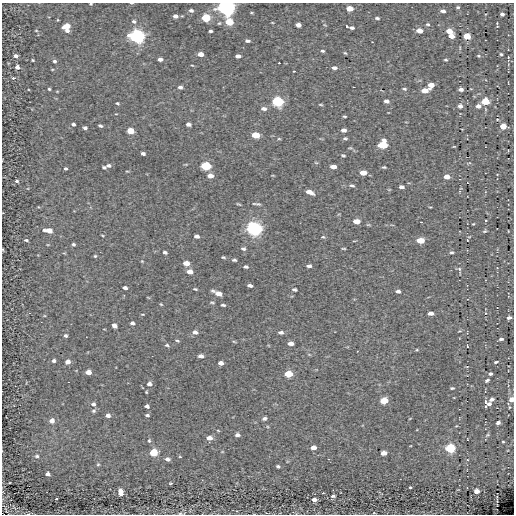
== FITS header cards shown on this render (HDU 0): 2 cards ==
NAXIS1  =                  512
NAXIS2  =                  512

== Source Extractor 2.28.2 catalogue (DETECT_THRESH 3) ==
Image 512 x 512 px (HDU 0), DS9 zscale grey, 1 PNG px = 1 image px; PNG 516 x 516 px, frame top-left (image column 1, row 512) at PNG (2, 3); no overlay
Background 0.0926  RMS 5.5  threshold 16.5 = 3 sigma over >= 5 px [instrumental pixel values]
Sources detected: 200; all 200 listed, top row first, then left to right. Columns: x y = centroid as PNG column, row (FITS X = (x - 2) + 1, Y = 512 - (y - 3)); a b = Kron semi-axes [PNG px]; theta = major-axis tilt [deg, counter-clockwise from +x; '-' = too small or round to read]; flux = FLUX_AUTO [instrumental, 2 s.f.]
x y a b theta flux
131 3 3 2 - 290
91 4 3 2 - 300
226 7 7 5 -3 210000
458 7 4 4 - 580
350 9 5 4 - 5200
191 10 5 4 - 910
443 11 5 3 - 1100
502 14 4 4 - 1300
175 16 4 4 - 1800
206 18 5 4 - 18000
377 18 4 3 - 640
134 21 5 4 - 650
229 22 6 5 - 11000
428 24 4 3 - 510
298 25 5 4 - 1600
67 26 7 4 20 4000
347 26 3 2 - 500
497 26 6 5 - 440
352 28 4 3 - 880
67 30 4 4 - 1200
36 31 3 2 - 250
210 31 4 3 - 680
419 31 5 4 - 4400
449 31 5 4 - 5800
137 36 7 5 -8 110000
451 36 5 4 - 3100
467 36 5 4 - 9000
247 41 5 3 - 890
323 51 4 3 - 500
345 53 4 3 - 370
200 54 5 4 - 3100
501 54 4 3 - 520
16 56 4 3 - 1100
238 56 5 3 - 1500
478 56 5 4 - 450
508 57 3 3 - 290
160 59 4 4 - 1400
32 60 3 2 - 350
446 60 3 2 - 460
54 61 3 3 - 700
279 63 3 2 - 890
192 65 5 3 - 290
17 67 4 4 - 1400
334 68 5 4 - 1200
294 71 3 3 - 430
13 78 3 3 - 4900
431 85 5 5 - 3700
180 87 5 4 - 1100
353 87 3 2 - 410
49 89 3 3 - 420
404 89 4 3 - 480
461 89 4 4 - 1500
424 91 6 4 1 4800
386 101 5 3 - 1200
485 101 5 4 - 12000
277 102 6 5 - 39000
117 103 3 2 - 410
321 105 5 2 - 360
460 106 5 4 - 1400
478 106 5 4 - 1700
264 109 7 5 -8 1200
344 116 4 2 - 400
497 119 3 2 - 310
73 124 4 3 - 870
188 124 5 4 - 1100
100 126 4 3 - 560
503 126 5 4 - 6000
85 128 4 3 - 820
343 130 5 4 - 1200
130 131 5 4 - 6700
255 135 6 4 -6 8400
345 138 5 3 - 540
279 139 5 3 - 360
382 145 6 5 - 17000
454 146 4 2 - 260
350 148 6 3 17 340
143 153 4 3 - 930
343 155 5 3 - 420
316 163 5 3 - 320
109 165 6 4 -1 930
206 166 6 5 - 26000
104 167 4 3 - 610
333 167 5 4 - 2200
384 167 4 3 - 440
65 168 3 3 - 550
363 173 6 4 -3 3800
210 176 6 5 - 2100
447 177 5 4 - 3000
17 181 4 3 - 510
352 185 7 4 -13 680
401 187 5 3 - 1100
310 192 8 4 -21 2900
238 204 6 2 -26 380
258 204 8 4 -16 650
356 221 6 4 -4 4000
421 222 3 2 - 290
473 224 3 2 - 270
254 229 7 6 - 100000
49 230 7 4 -7 4200
485 231 5 3 - 450
102 235 4 3 - 290
197 236 5 4 - 1100
323 237 6 4 -12 470
26 240 4 2 - 500
420 240 6 4 1 7200
467 240 3 2 - 210
73 244 3 3 - 600
243 248 6 5 - 680
344 248 4 2 - 350
165 252 4 3 - 820
451 252 5 4 - 580
95 256 3 3 - 420
223 257 4 3 - 420
234 260 4 3 - 570
142 261 5 3 - 320
186 263 5 4 - 3600
309 266 5 3 - 1000
246 267 4 3 - 620
459 269 6 5 - 610
190 272 6 5 - 2400
250 286 5 3 - 1100
125 288 4 3 - 1000
195 289 5 3 - 400
294 289 5 4 - 580
398 291 5 3 - 1200
218 293 9 4 -23 3400
212 303 6 2 -5 410
161 304 3 3 - 330
223 305 4 3 - 620
431 313 5 3 - 2100
142 314 5 2 - 290
509 318 4 3 - 1300
132 323 4 3 - 1100
114 326 5 4 - 1400
195 332 6 5 - 1300
281 332 6 4 -5 1100
65 336 4 3 - 780
501 339 4 3 - 750
177 340 5 3 - 440
234 342 5 3 - 310
291 343 5 4 - 1900
167 345 6 4 -4 610
467 346 3 2 - 290
417 350 5 4 - 420
309 354 6 3 -19 350
201 356 5 4 - 1400
54 361 4 4 - 780
68 362 5 4 - 2200
496 362 4 2 - 530
221 363 5 4 - 1800
467 367 4 3 - 300
88 372 5 4 - 3300
288 374 6 4 -3 10000
490 374 3 3 - 790
487 380 4 3 - 620
149 384 5 5 - 1400
452 388 4 3 - 490
146 392 3 2 - 310
492 399 5 4 - 1200
511 399 4 4 - 3400
384 401 5 4 - 10000
93 404 6 5 - 880
488 404 7 6 - 1800
147 406 4 4 - 960
509 407 4 2 - 300
94 411 6 5 - 650
108 415 5 4 - 1200
147 415 4 3 - 630
264 418 5 4 - 810
410 418 3 2 - 230
52 421 5 5 - 2000
498 423 4 3 - 1000
456 426 4 2 - 220
237 435 6 4 -6 1100
487 435 7 4 25 450
209 438 5 4 - 2700
149 441 5 4 - 540
503 442 3 2 - 290
313 447 5 4 - 2500
450 448 5 5 - 26000
154 452 5 5 - 13000
222 452 5 3 - 280
384 453 5 4 - 3300
37 456 5 4 - 610
180 457 5 3 - 280
168 459 5 4 - 1100
98 464 5 4 - 430
278 466 5 4 - 620
48 474 4 4 - 1100
170 483 3 2 - 320
410 487 3 2 - 340
477 491 4 4 - 3700
121 492 6 4 -82 3400
333 496 5 3 - 790
56 499 3 2 - 220
314 500 5 4 - 2200
236 511 4 4 - 410
180 513 5 3 - 440
374 513 4 2 - 210
28 514 6 4 3 430
At the frame edge (FLAGS 8, measured only in part): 6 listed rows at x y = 131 3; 91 4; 226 7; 511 399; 180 513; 28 514

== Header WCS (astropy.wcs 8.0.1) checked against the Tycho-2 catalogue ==
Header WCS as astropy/WCSLIB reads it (CRVAL/CRPIX/CD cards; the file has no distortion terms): RA---TAN/DEC--TAN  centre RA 08:47:33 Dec -43:46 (131.89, -43.77 deg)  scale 1.22 arcsec/px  FOV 10.4' x 10.4'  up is -36 deg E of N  parity normal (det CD < 0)
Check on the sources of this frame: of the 60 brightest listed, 3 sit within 2.0 arcsec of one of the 9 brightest Tycho-2 stars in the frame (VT <= 12.32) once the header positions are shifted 0.53 arcsec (0.50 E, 0.17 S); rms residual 0.76 arcsec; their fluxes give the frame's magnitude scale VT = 22.11 - 2.5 log10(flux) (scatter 0.28 mag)
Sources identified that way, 3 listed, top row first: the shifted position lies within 2.0 arcsec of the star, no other Tycho-2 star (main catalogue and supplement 1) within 4.0 arcsec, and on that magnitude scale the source's flux lands within +1.5 / -3 mag of the star's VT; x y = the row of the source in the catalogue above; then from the Tycho-2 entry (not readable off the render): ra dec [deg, ICRS J2000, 3 dp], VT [Tycho-2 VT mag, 2 dp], TYC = Tycho-2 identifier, HIP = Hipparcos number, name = IAU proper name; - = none
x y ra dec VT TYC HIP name
206 18 131.842 -43.698 11.78 7687-840-1 - -
485 101 131.759 -43.776 11.63 7687-1158-1 - -
277 102 131.838 -43.735 10.64 7687-1742-1 - -